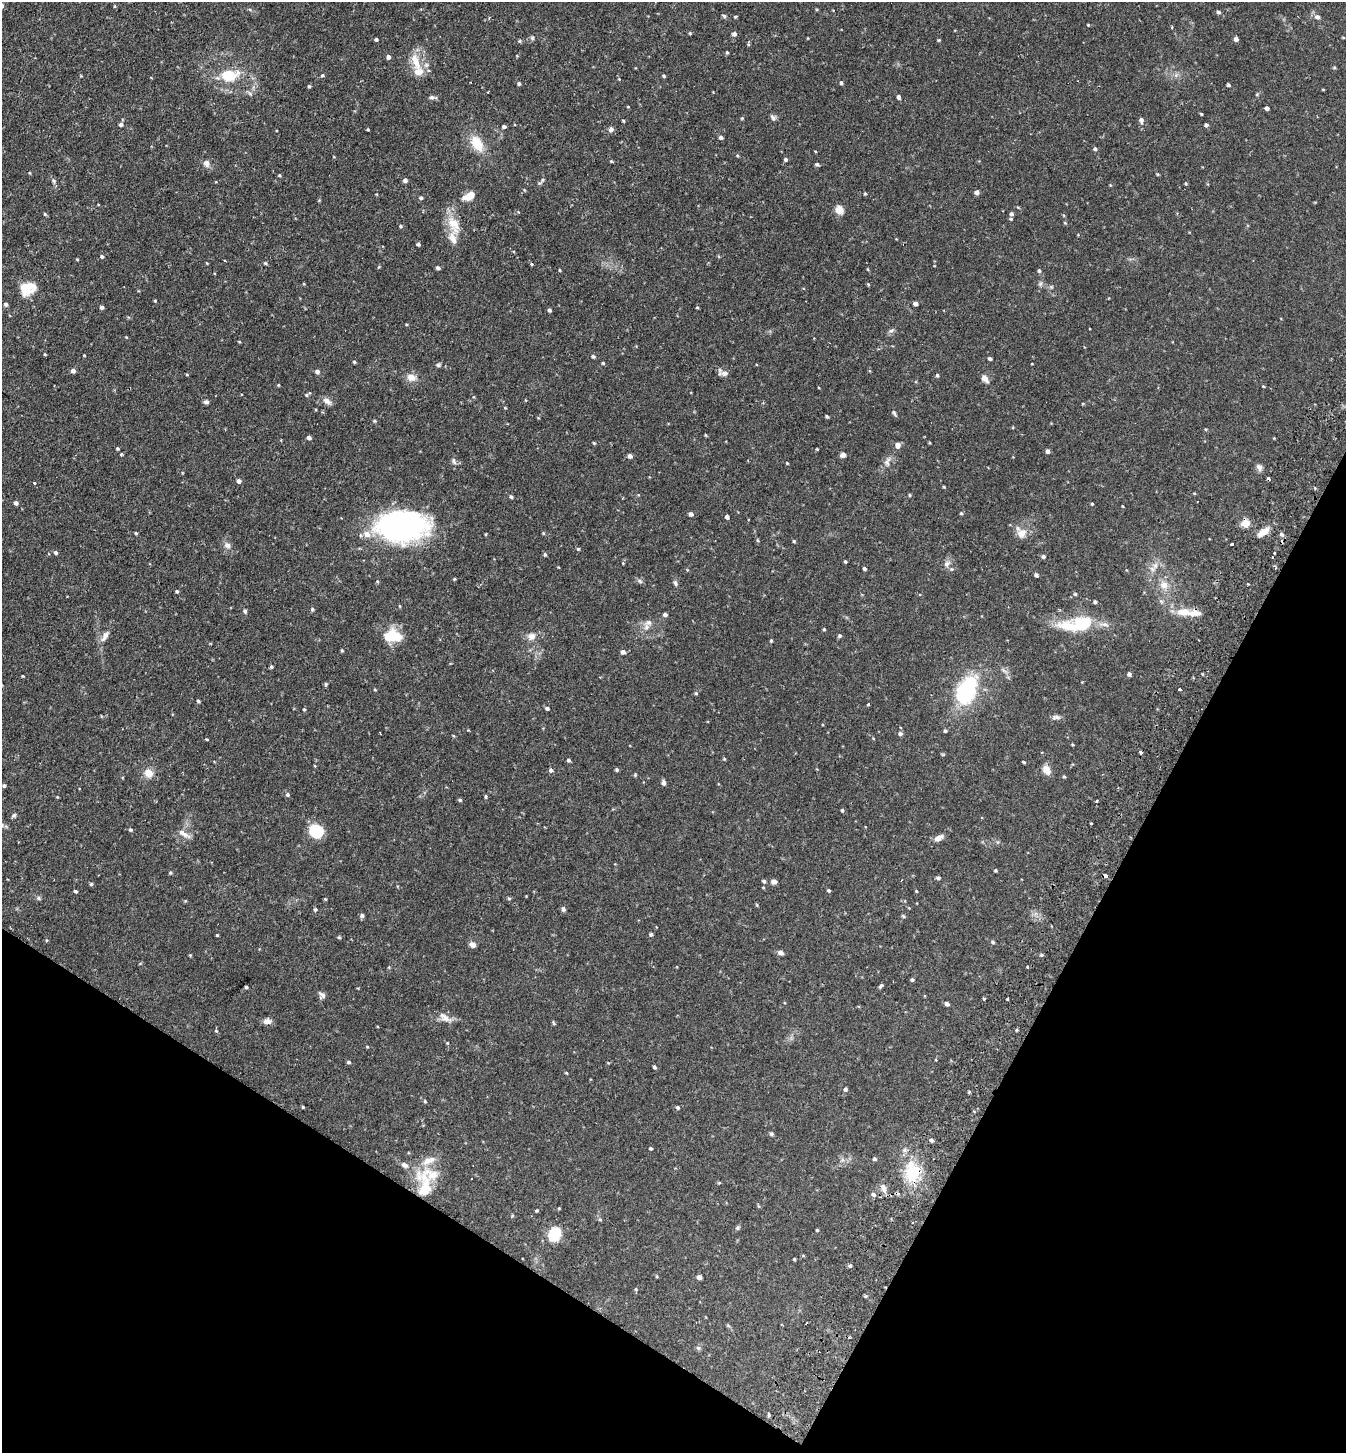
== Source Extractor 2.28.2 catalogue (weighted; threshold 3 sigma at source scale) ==
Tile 15 of 4 x 4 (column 3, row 4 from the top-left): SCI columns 2889-4232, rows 33-1483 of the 5914 x 5870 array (HDU 1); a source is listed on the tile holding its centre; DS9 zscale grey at full resolution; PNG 1348 x 1455 px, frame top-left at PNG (2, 2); no overlay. Shown black and unused: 25% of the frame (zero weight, under 2 of 3 exposures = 3% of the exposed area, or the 3 px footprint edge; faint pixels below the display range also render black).
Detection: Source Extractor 2.28.2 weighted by HDU 2 'WHT'; one run over the whole footprint, this tile lists its part. Background 0.114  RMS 0.0066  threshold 0.0297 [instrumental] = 3 sigma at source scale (4.5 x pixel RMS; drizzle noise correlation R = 1.50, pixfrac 1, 0.05/0.05 arcsec/px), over >= 5 px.
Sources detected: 278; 4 cosmic-ray / hot-pixel residue — not listed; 7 inside a brighter listed object's ellipse — not listed separately; the other 267 listed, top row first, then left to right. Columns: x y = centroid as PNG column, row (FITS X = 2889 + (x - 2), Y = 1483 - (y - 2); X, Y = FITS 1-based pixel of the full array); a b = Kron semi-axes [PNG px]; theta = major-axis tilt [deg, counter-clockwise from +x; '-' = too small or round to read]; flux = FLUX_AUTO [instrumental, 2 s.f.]
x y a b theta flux
1218 12 5 4 - 1.3
724 16 5 5 - 1
735 17 4 3 - 0.75
1317 17 7 6 - 2
1088 25 3 3 - 0.58
1172 27 3 3 - 0.75
690 33 4 3 - 0.59
734 34 5 5 - 2
532 38 6 4 90 0.91
376 39 4 3 - 1.3
1236 39 5 5 - 1.7
939 40 4 4 - 0.6
727 52 4 4 - 0.76
389 57 5 5 - 1.5
416 61 26 10 -72 10
230 75 11 8 7 23
322 75 5 4 - 0.79
664 76 4 4 - 0.76
619 79 4 4 - 0.42
519 83 4 4 - 1.1
841 83 4 3 - 1.1
1228 85 4 3 - 0.96
309 86 4 4 - 0.81
431 97 7 5 -13 1.5
898 97 5 4 - 1.5
628 107 4 3 - 0.46
1267 108 4 4 - 2.1
1201 114 4 3 - 0.58
773 117 9 6 -59 1.5
623 120 5 3 - 0.55
1141 120 7 6 - 1.9
121 124 5 5 - 1.6
1206 125 4 4 - 1.2
504 126 5 4 - 1.2
368 129 3 3 - 0.53
611 129 6 5 - 2.5
721 137 5 4 - 1.2
477 144 21 12 -59 13
1095 149 5 5 - 1
737 155 4 3 - 0.66
786 159 5 4 - 1.1
611 161 4 3 - 0.56
206 163 10 8 -68 2.8
817 164 5 4 - 1.2
279 175 4 4 - 0.66
405 180 4 4 - 2
543 180 5 4 - 0.86
54 181 6 4 -71 1
1186 183 4 3 - 0.64
977 192 5 5 - 1.7
865 194 5 3 - 0.59
469 196 13 7 29 8.1
421 198 5 4 - 0.96
839 210 11 9 -68 4.4
45 214 5 4 - 0.72
1011 214 4 4 - 1.3
1011 219 5 4 - 0.71
454 225 29 14 -66 13
401 226 4 4 - 0.75
418 244 4 4 - 1.1
102 256 5 4 - 1
77 259 4 3 - 0.5
225 260 3 2 - 1.1
265 263 5 4 - 0.76
532 264 4 3 - 4.6
438 268 5 4 - 1.2
560 270 4 3 - 0.56
1039 271 5 4 - 0.91
27 288 19 14 25 13
155 301 4 3 - 0.62
6 304 5 5 - 1.3
915 304 5 4 - 1.9
101 307 5 5 - 1.2
697 307 4 3 - 0.55
549 310 4 4 - 1.2
891 331 7 4 3 1.1
126 337 4 3 - 0.44
45 354 5 3 - 0.57
593 356 6 4 -48 0.89
990 358 3 3 - 1.1
354 362 4 3 - 0.75
603 363 4 4 - 0.7
438 365 6 5 - 1.1
73 371 5 4 - 2.4
317 371 5 5 - 1.7
725 373 10 6 0 2.6
937 375 4 4 - 0.82
411 377 12 9 -13 4.7
985 379 12 7 -46 2.7
278 385 3 3 - 0.5
1263 386 4 3 - 0.53
306 395 5 4 - 0.74
327 401 11 7 -36 3.1
206 402 6 5 - 1.4
505 408 5 3 - 0.47
894 413 9 3 -58 1
827 416 4 3 - 0.85
374 421 5 4 - 0.7
309 438 4 4 - 1.8
594 443 4 4 - 0.6
898 445 6 6 - 3
117 448 4 4 - 0.82
1047 451 5 4 - 1.6
121 454 4 3 - 0.72
843 455 5 5 - 2.4
630 456 4 4 - 2.4
454 461 10 5 -77 1.7
887 461 12 7 54 3
787 463 3 3 - 0.46
1259 467 8 7 - 2.5
239 481 5 4 - 2.3
34 483 3 3 - 0.88
944 487 4 3 - 0.53
910 495 5 3 - 0.59
511 497 5 4 - 1.1
16 503 5 5 - 1.8
1092 504 3 3 - 0.59
1122 506 4 3 - 0.42
961 513 4 4 - 0.76
691 514 5 4 - 1.8
727 517 5 4 - 1.3
1245 523 11 8 14 5.5
401 526 49 28 3 150
1263 532 16 7 36 6.4
136 533 4 4 - 0.64
543 533 4 4 - 0.66
1022 533 13 11 32 5.4
1281 535 7 5 -36 1.4
794 541 4 3 - 0.58
1232 544 3 3 - 2.9
228 545 9 7 -56 2.6
578 549 4 3 - 0.6
56 553 5 4 - 1.1
1274 553 3 3 - 1.6
545 555 5 4 - 1
1043 556 5 5 - 1.1
845 562 4 3 - 0.72
947 564 10 7 33 2.6
1155 566 7 6 - 2.2
864 569 4 3 - 1.2
1036 575 4 4 - 1.3
454 579 4 3 - 0.59
640 581 7 4 -45 1.2
675 583 8 5 -68 1.3
1164 585 12 10 -27 5.6
177 591 4 3 - 0.91
1075 594 5 4 - 0.78
1095 602 4 4 - 1.2
312 609 5 4 - 0.93
245 611 5 4 - 1
1183 612 22 11 -3 9.5
665 615 5 4 - 1.5
648 623 10 8 18 3.3
1083 624 23 16 16 26
824 629 4 3 - 0.65
106 635 10 8 73 2.8
392 636 19 12 4 19
531 636 11 10 - 4
839 636 5 5 - 0.92
771 640 4 3 - 0.67
342 650 4 4 - 0.64
623 652 5 5 - 2.2
271 667 5 4 - 0.9
1129 674 5 4 - 1.4
22 676 4 3 - 0.45
326 685 6 3 83 0.89
1179 689 3 3 - 12
375 690 4 3 - 0.54
966 690 36 21 66 49
696 693 5 4 - 0.71
198 701 4 4 - 0.89
868 704 4 3 - 0.62
547 708 5 4 - 1.3
304 709 4 3 - 0.63
1056 717 11 6 -4 1.9
945 731 5 4 - 0.77
380 733 2 2 - 0.73
900 734 6 6 - 1.5
206 739 4 3 - 0.51
724 759 4 4 - 0.65
568 760 4 3 - 1.2
1024 762 4 3 - 0.71
551 770 5 5 - 1.3
616 770 5 4 - 0.78
1046 770 9 7 -56 6.2
149 773 10 9 - 6.2
1064 777 4 3 - 0.7
664 783 6 5 - 1.7
4 786 4 4 - 1.1
287 794 5 5 - 1.1
486 797 5 3 - 0.78
460 800 5 4 - 0.86
842 810 5 4 - 0.77
14 815 7 4 45 0.98
1091 823 2 2 - 0.67
130 830 5 4 - 0.84
316 831 12 10 -41 28
183 833 16 6 -34 3.7
938 838 12 6 28 3.5
995 870 5 3 - 0.61
170 873 4 4 - 0.74
1105 875 3 3 - 15
938 878 5 4 - 1.1
764 881 5 5 - 0.93
773 882 8 6 -3 1.9
91 884 5 4 - 0.75
829 890 4 4 - 0.88
75 891 4 3 - 0.76
916 891 4 3 - 0.53
38 898 6 4 -89 0.91
509 898 5 4 - 0.82
325 899 4 3 - 0.56
757 905 5 3 - 0.57
563 909 6 5 - 1.3
315 910 5 4 - 0.96
362 915 5 5 - 1.6
903 916 6 3 -45 0.72
651 934 5 4 - 1
217 935 4 3 - 0.56
339 937 4 4 - 0.71
993 942 5 4 - 0.77
472 945 7 6 - 2.9
780 952 7 5 -13 2.1
190 955 4 3 - 0.57
1041 955 5 3 - 0.74
1027 967 3 3 - 1.2
912 980 4 4 - 0.96
881 986 7 4 47 1.1
246 987 3 3 - 0.9
322 995 10 4 -25 1.7
984 998 3 3 - 5.3
1008 999 3 3 - 1.3
947 1004 5 4 - 1.6
445 1017 19 8 -35 4.5
267 1021 10 6 3 3
554 1023 6 3 -71 0.73
1016 1030 5 3 - 0.68
216 1031 5 4 - 0.66
936 1060 3 2 - 0.48
349 1062 5 4 - 0.91
654 1067 4 3 - 1.1
566 1073 4 3 - 0.53
845 1089 5 5 - 1.2
425 1101 5 4 - 0.67
303 1107 4 3 - 0.64
677 1107 5 4 - 1
771 1134 5 5 - 1.1
931 1140 6 4 -27 1.5
651 1148 4 4 - 0.8
875 1159 5 5 - 1.1
404 1165 10 6 -27 2.3
912 1172 26 18 -84 25
719 1183 5 3 - 0.6
425 1188 42 20 -83 29
884 1189 14 6 -75 3.3
873 1194 7 6 - 1.6
559 1208 4 3 - 0.56
536 1211 4 3 - 0.72
737 1228 6 5 - 1
817 1230 3 3 - 0.6
555 1234 14 11 68 17
794 1259 3 3 - 0.61
850 1266 5 4 - 0.93
699 1277 4 4 - 2.4
636 1289 5 3 - 0.58
866 1296 5 4 - 0.77
698 1348 6 5 - 1.1
Overlapping masked pixels (flux is a lower limit): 2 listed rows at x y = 1274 553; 1105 875